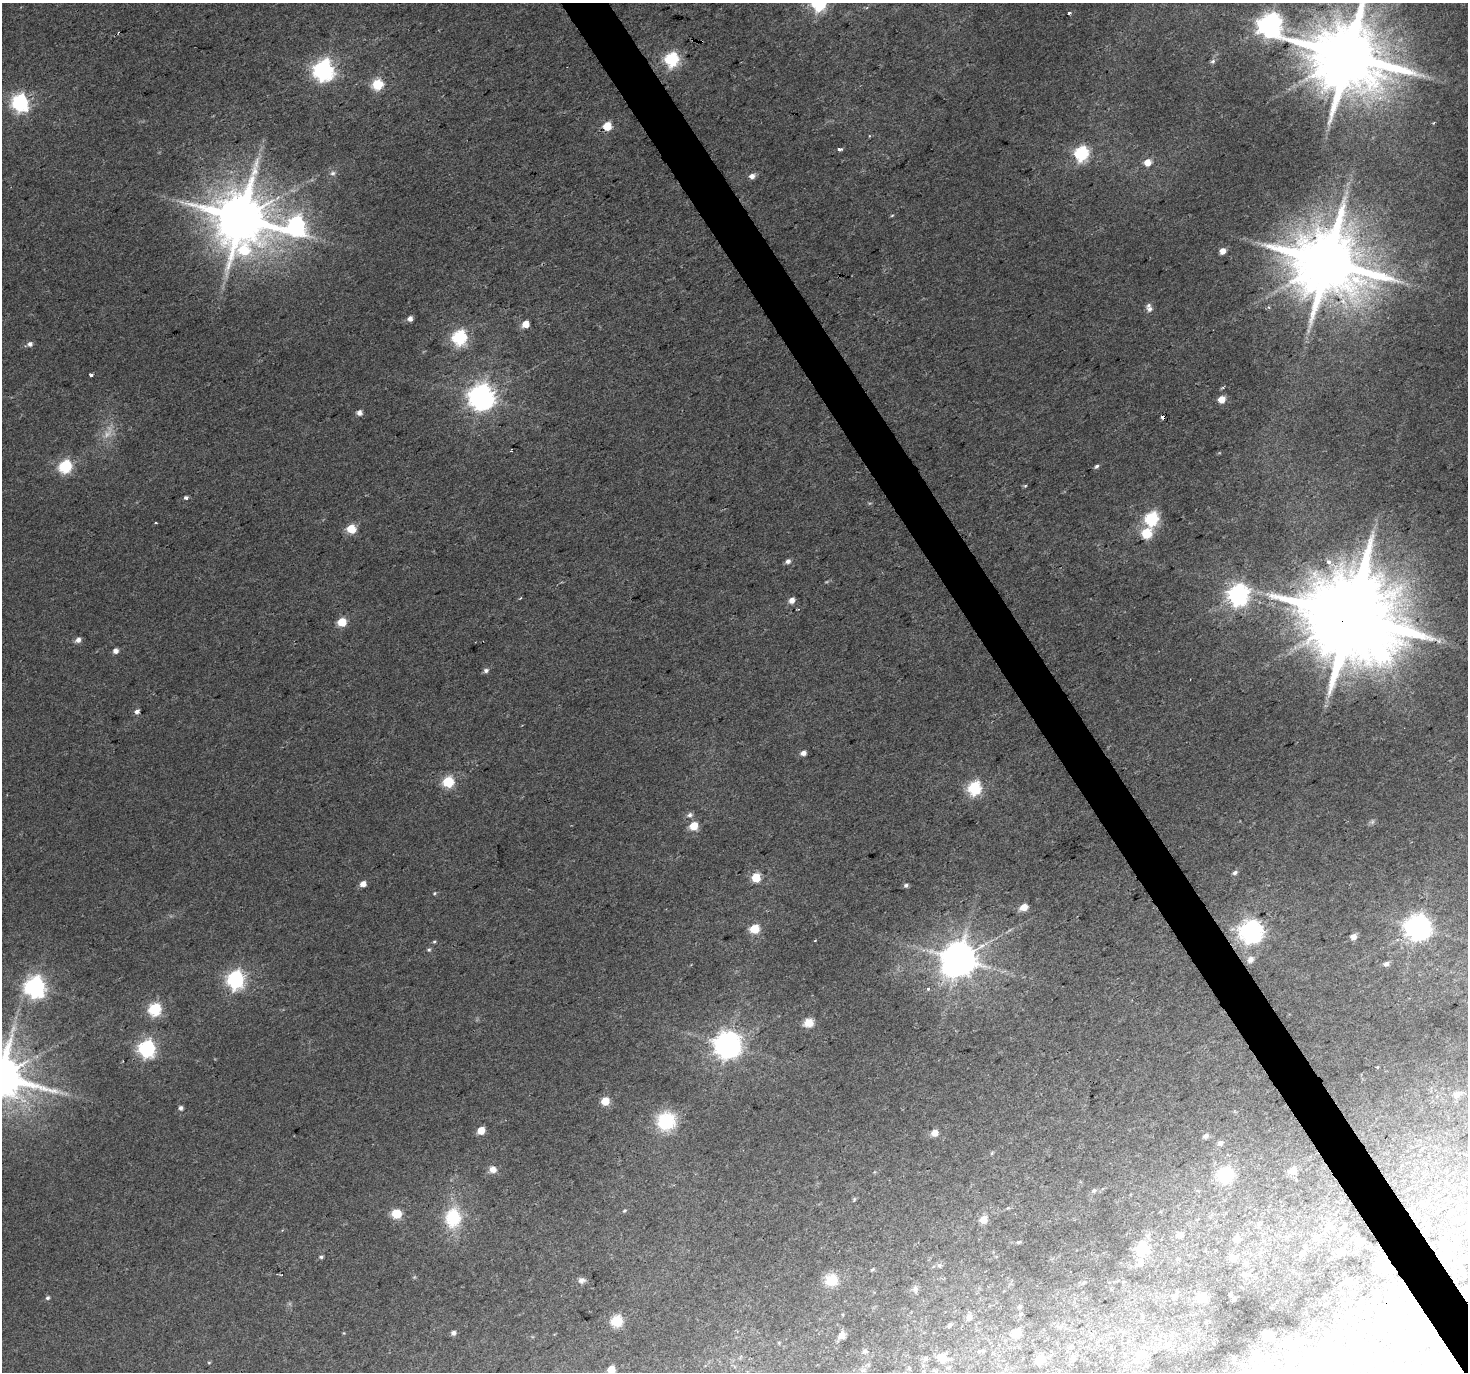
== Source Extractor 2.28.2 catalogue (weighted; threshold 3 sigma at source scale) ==
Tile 6 of 4 x 4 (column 2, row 2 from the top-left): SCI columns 1467-2932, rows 2855-4224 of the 5865 x 5769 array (HDU 1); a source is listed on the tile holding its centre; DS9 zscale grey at full resolution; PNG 1470 x 1374 px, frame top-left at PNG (2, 3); no overlay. Shown black and unused: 3% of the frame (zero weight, under 2 of 3 exposures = <1% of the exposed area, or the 3 px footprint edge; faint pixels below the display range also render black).
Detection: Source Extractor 2.28.2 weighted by HDU 2 'WHT'; one run over the whole footprint, this tile lists its part. Background 0.0398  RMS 0.0065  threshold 0.0293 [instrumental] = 3 sigma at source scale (4.5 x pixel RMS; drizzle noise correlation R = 1.50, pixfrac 1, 0.0396/0.0396 arcsec/px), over >= 5 px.
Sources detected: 169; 1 too faint to see at this stretch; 10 inside a brighter object's white glare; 5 cosmic-ray / hot-pixel residue — not listed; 4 inside a brighter listed object's ellipse — not listed separately; the other 149 listed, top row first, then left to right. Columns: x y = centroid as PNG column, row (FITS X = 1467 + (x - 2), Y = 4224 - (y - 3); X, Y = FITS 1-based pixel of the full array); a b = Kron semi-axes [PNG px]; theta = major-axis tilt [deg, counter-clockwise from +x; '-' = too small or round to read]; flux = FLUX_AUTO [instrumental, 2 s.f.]
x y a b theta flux
819 3 6 6 - 160
1069 13 3 3 - 2.6
1270 25 9 8 - 600
1348 55 20 19 - 8000
672 59 6 6 - 130
1213 61 7 6 - 1.8
323 70 8 7 - 420
377 85 6 6 - 52
20 103 7 6 - 210
1433 123 5 3 - 0.65
607 126 5 5 - 27
840 149 4 3 - 3.5
1081 153 6 6 - 140
1147 162 5 5 - 11
333 173 8 6 -4 2
752 176 5 5 - 4.3
892 215 5 3 - 0.7
241 218 17 14 90 5000
296 225 12 9 17 230
1223 251 5 4 - 6.3
1328 262 20 18 -1 6900
1149 309 9 7 -23 2.6
410 319 5 5 - 3.9
525 324 5 5 - 13
459 338 6 6 - 150
30 344 6 5 - 2.6
91 375 4 3 - 2.9
1223 387 5 3 - 0.77
481 397 8 8 - 830
1222 399 5 5 - 12
359 413 5 5 - 3.7
1163 417 5 4 - 5.7
1097 466 6 4 43 1.6
65 467 6 6 - 100
1025 486 4 4 - 0.94
186 498 4 3 - 2.3
1152 519 6 6 - 120
351 529 5 5 - 30
1146 533 10 9 - 17
788 561 6 5 - 2.4
1329 562 6 5 - 4.4
1238 595 8 7 - 400
520 598 4 2 - 0.56
792 600 5 5 - 5.1
1351 616 27 24 13 14000
342 622 5 5 - 27
78 640 6 5 - 3.6
115 651 5 5 - 3.6
486 670 7 6 - 1.9
137 712 5 4 - 3
803 753 5 4 - 4
448 782 6 6 - 61
974 788 6 6 - 120
690 815 8 6 19 2.4
1372 822 7 4 71 1.3
693 826 5 5 - 21
1235 872 6 5 - 1.9
756 878 5 5 - 33
363 884 5 5 - 5.1
906 885 5 5 - 1.7
434 893 5 4 - 0.85
1023 907 9 6 21 6.4
1418 927 8 8 - 780
754 929 5 5 - 33
1251 931 8 8 - 540
1354 936 5 5 - 5.2
815 941 3 2 - 0.66
434 942 5 4 - 0.79
429 950 6 5 - 1.2
958 959 10 9 - 1800
1250 959 10 8 50 3.4
1386 964 6 5 - 2.4
235 979 7 7 - 260
35 987 8 7 - 430
928 988 3 3 - 3
154 1009 6 6 - 93
809 1023 11 9 27 8.7
727 1045 9 8 - 850
146 1049 7 7 - 230
1457 1094 10 8 30 4.7
605 1101 5 5 - 22
181 1108 5 4 - 1.9
666 1121 19 17 37 36
481 1130 5 5 - 13
934 1133 5 5 - 8.3
1205 1136 6 5 - 2.7
1220 1143 7 5 33 2.9
992 1153 6 3 71 0.78
493 1169 9 8 - 4.7
1292 1170 8 7 - 6.4
1225 1175 9 9 - 58
1094 1191 7 6 - 1.5
854 1199 5 4 - 0.81
624 1210 6 4 34 0.87
396 1214 8 7 - 17
453 1218 25 20 84 33
983 1220 6 6 - 11
1329 1227 18 7 32 4.8
1180 1235 8 7 - 4.5
1236 1239 6 6 - 5
1018 1242 6 4 20 1
1361 1243 11 5 39 2
1142 1248 14 14 - 21
1302 1253 8 6 0 3.3
321 1257 5 4 - 1.2
1233 1258 11 9 -19 4.7
1177 1259 6 4 46 1
1140 1263 12 9 48 5.1
1246 1263 8 6 -33 1.9
1384 1264 7 6 - 150
939 1265 6 6 - 1.4
872 1270 5 4 - 0.94
1244 1275 11 6 -15 2.2
414 1277 5 5 - 0.78
581 1280 9 8 - 2.8
831 1280 14 14 - 15
1347 1281 7 6 - 1.6
1083 1283 7 4 31 1.1
915 1289 9 8 - 2.4
1230 1294 4 3 - 1.4
1174 1296 9 8 - 2.9
48 1298 5 5 - 1.4
1202 1298 13 11 24 7.7
1233 1299 6 4 -2 1
1350 1302 5 3 - 0.88
1020 1306 5 4 - 1.2
1391 1312 13 11 -26 14
1020 1314 6 4 41 1.1
969 1318 8 7 - 2.6
616 1321 6 6 - 67
950 1325 5 4 - 1.2
453 1333 5 5 - 2.4
1016 1333 8 7 - 9.5
842 1335 10 8 67 4.9
1269 1337 9 7 -49 5.1
1351 1342 5 3 - 0.71
1288 1344 15 9 -28 6.5
865 1351 6 6 - 2
983 1351 6 4 45 0.91
1141 1354 15 13 19 9
1330 1355 13 10 -29 5.4
1073 1357 11 7 -83 2.8
1254 1357 11 6 38 2.6
942 1358 14 12 -23 8.1
925 1359 8 7 - 1.9
1039 1360 11 7 57 9.2
209 1363 5 3 - 0.68
611 1369 5 5 - 18
863 1370 8 6 13 1.7
Overlapping masked pixels (flux is a lower limit): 3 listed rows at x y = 1163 417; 1351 616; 1384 1264
Isophote crosses this tile's border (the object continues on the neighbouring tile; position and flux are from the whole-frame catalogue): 3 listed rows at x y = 819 3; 1348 55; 611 1369